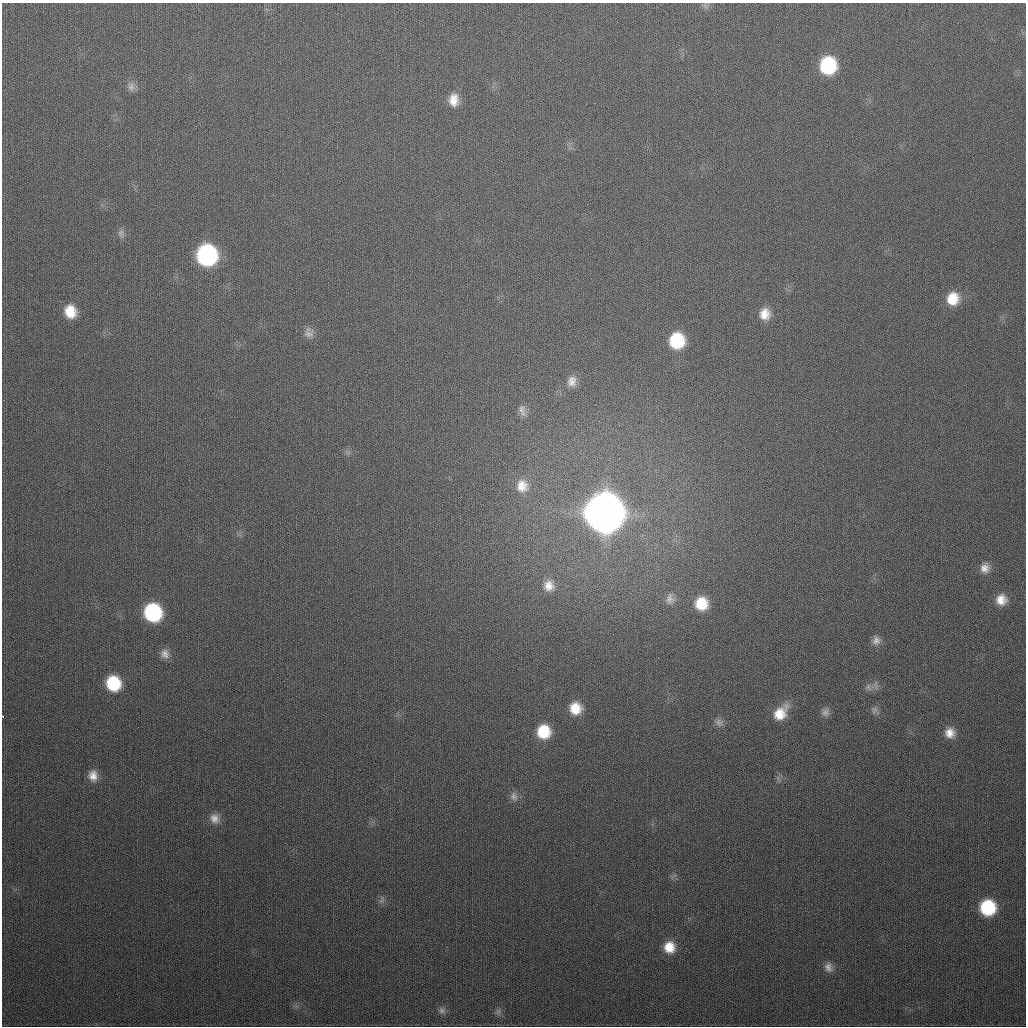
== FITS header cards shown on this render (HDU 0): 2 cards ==
NAXIS1  =                 1024
NAXIS2  =                 1024

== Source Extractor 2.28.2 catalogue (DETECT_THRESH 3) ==
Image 1024 x 1024 px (HDU 0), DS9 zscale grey, 1 PNG px = 1 image px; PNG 1028 x 1028 px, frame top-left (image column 1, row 1024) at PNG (2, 3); no overlay
Background 313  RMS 12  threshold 36.7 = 3 sigma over >= 5 px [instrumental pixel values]
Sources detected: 42; all 42 listed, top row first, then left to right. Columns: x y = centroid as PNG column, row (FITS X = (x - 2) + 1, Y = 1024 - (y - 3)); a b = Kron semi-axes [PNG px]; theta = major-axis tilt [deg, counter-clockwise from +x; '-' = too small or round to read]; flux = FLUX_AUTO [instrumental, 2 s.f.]
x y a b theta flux
705 6 9 5 -71 2.0e+03
828 65 15 13 84 6.4e+04
131 87 13 9 -82 4.4e+03
454 100 15 11 -88 1.1e+04
121 233 11 7 86 3.3e+03
207 255 15 14 - 1.6e+05
953 299 15 14 - 1.8e+04
70 311 14 12 -72 1.8e+04
765 314 15 13 75 1.2e+04
308 333 14 10 -64 5.1e+03
677 341 14 13 - 4.2e+04
572 381 14 12 78 7.5e+03
521 410 13 11 78 5.5e+03
522 486 17 15 -78 1.2e+04
605 513 16 16 - 3.6e+06
985 568 12 11 - 6.7e+03
549 585 15 14 - 1.0e+04
670 599 14 11 -89 6.5e+03
1001 600 12 11 - 9.7e+03
701 604 14 13 - 2.2e+04
153 612 13 12 - 8.8e+04
876 640 12 10 69 4.9e+03
165 654 12 10 -80 5.6e+03
113 683 13 12 - 4.2e+04
868 687 11 6 -57 3.0e+03
575 708 13 12 - 1.6e+04
874 710 11 6 76 2.7e+03
825 712 11 9 56 4.0e+03
780 713 19 13 50 1.7e+04
3 717 3 2 - 2.1e+03
719 722 12 10 -25 4.3e+03
544 732 14 13 - 2.8e+04
950 733 11 11 - 8.6e+03
93 776 13 10 -78 8.0e+03
514 796 12 9 -54 4.2e+03
214 818 13 11 -56 6.9e+03
381 900 9 5 45 2.1e+03
988 907 12 12 - 5.3e+04
669 947 12 12 - 1.5e+04
828 967 13 10 -57 5.4e+03
442 1010 9 9 - 3.6e+03
498 1012 7 4 19 2.0e+03
At the frame edge (FLAGS 8, measured only in part): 1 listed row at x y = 3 717